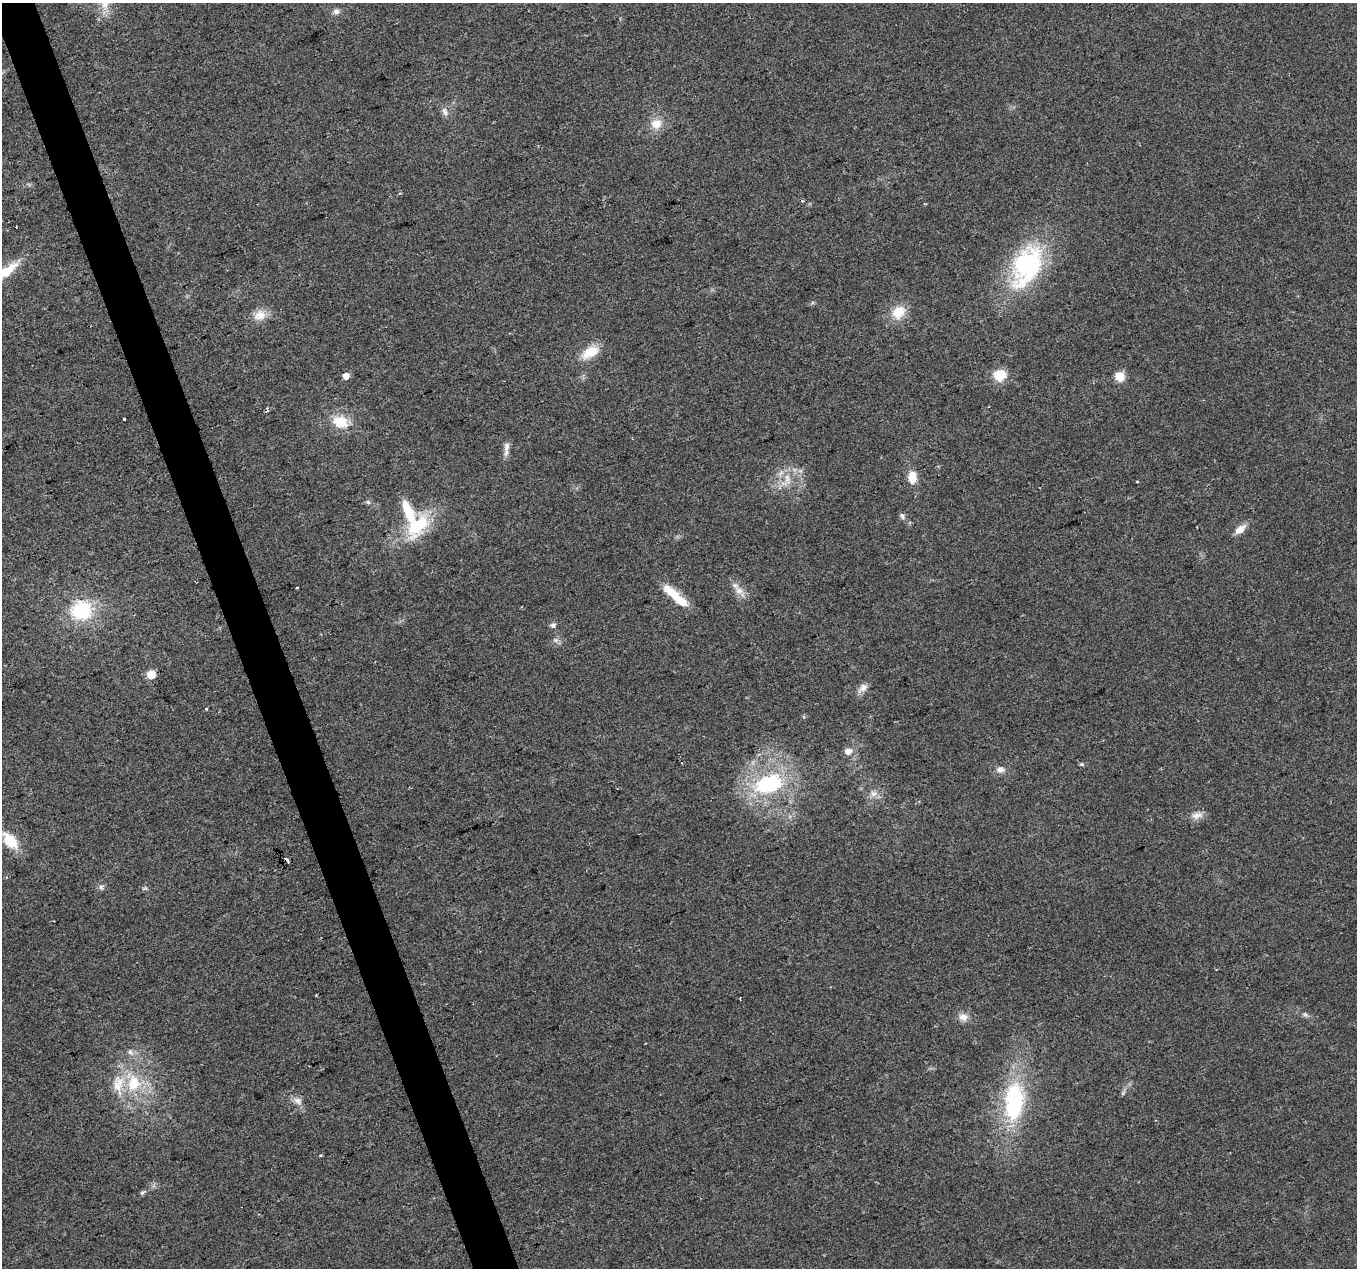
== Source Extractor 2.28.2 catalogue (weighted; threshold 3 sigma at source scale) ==
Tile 11 of 4 x 4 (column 3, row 3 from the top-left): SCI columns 2713-4067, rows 1334-2599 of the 5425 x 5251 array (HDU 1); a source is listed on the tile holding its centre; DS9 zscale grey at full resolution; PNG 1359 x 1270 px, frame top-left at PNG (2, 3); no overlay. Shown black and unused: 3% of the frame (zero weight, under 2 of 3 exposures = <1% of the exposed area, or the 3 px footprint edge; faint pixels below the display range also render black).
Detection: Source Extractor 2.28.2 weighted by HDU 2 'WHT'; one run over the whole footprint, this tile lists its part. Background 0.0515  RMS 0.0069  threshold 0.0311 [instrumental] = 3 sigma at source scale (4.5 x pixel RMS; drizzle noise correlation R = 1.50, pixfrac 1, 0.0396/0.0396 arcsec/px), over >= 5 px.
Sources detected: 57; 1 too faint to see at this stretch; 3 cosmic-ray / hot-pixel residue — not listed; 3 inside a brighter listed object's ellipse — not listed separately; the other 50 listed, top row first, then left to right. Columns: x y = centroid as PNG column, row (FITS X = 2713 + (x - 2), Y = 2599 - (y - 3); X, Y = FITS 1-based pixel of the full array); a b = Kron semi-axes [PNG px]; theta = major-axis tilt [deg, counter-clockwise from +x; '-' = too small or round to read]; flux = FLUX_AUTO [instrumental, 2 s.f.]
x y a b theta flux
104 4 19 11 -70 11
336 11 8 7 - 2.7
445 112 12 7 -75 3.1
656 124 14 13 - 9.3
803 201 4 3 - 1.3
1027 266 57 33 65 88
6 271 34 10 37 18
899 312 17 14 41 15
260 315 17 14 33 8.9
590 352 23 12 30 15
999 375 6 6 - 67
346 376 5 5 - 8.1
1119 376 5 5 - 37
267 410 4 3 - 4.4
124 419 3 3 - 3.5
340 422 20 15 -19 17
507 446 16 8 82 4.1
912 477 16 11 -86 8.8
787 479 17 8 -80 6.8
1137 482 3 3 - 2.6
368 502 6 6 - 1.4
902 516 8 6 -52 2.2
418 525 36 19 47 40
1240 529 16 8 40 6.3
297 588 3 3 - 1.6
739 591 15 9 -42 6.2
673 593 32 9 -41 19
82 610 25 22 6 41
553 625 7 6 - 2.3
151 674 5 5 - 27
863 688 15 8 43 4.8
206 708 3 3 - 6.6
848 751 10 9 - 4.7
1082 764 6 5 - 1.2
1000 769 11 9 5 4.1
769 784 33 20 18 70
874 793 10 8 22 4.3
1197 815 17 9 12 5.1
10 841 21 12 -48 18
101 887 8 6 -89 1.9
316 995 2 2 - 0.52
740 998 3 2 - 0.87
1305 1014 7 5 -53 1.6
963 1017 12 10 -8 5.4
130 1052 9 7 -35 2.7
134 1083 22 17 79 26
1123 1093 8 4 54 1.3
298 1101 13 9 -29 4.3
1014 1101 42 21 84 74
142 1193 6 5 - 1.2
Isophote crosses this tile's border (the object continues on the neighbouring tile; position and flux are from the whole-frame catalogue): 2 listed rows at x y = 104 4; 6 271